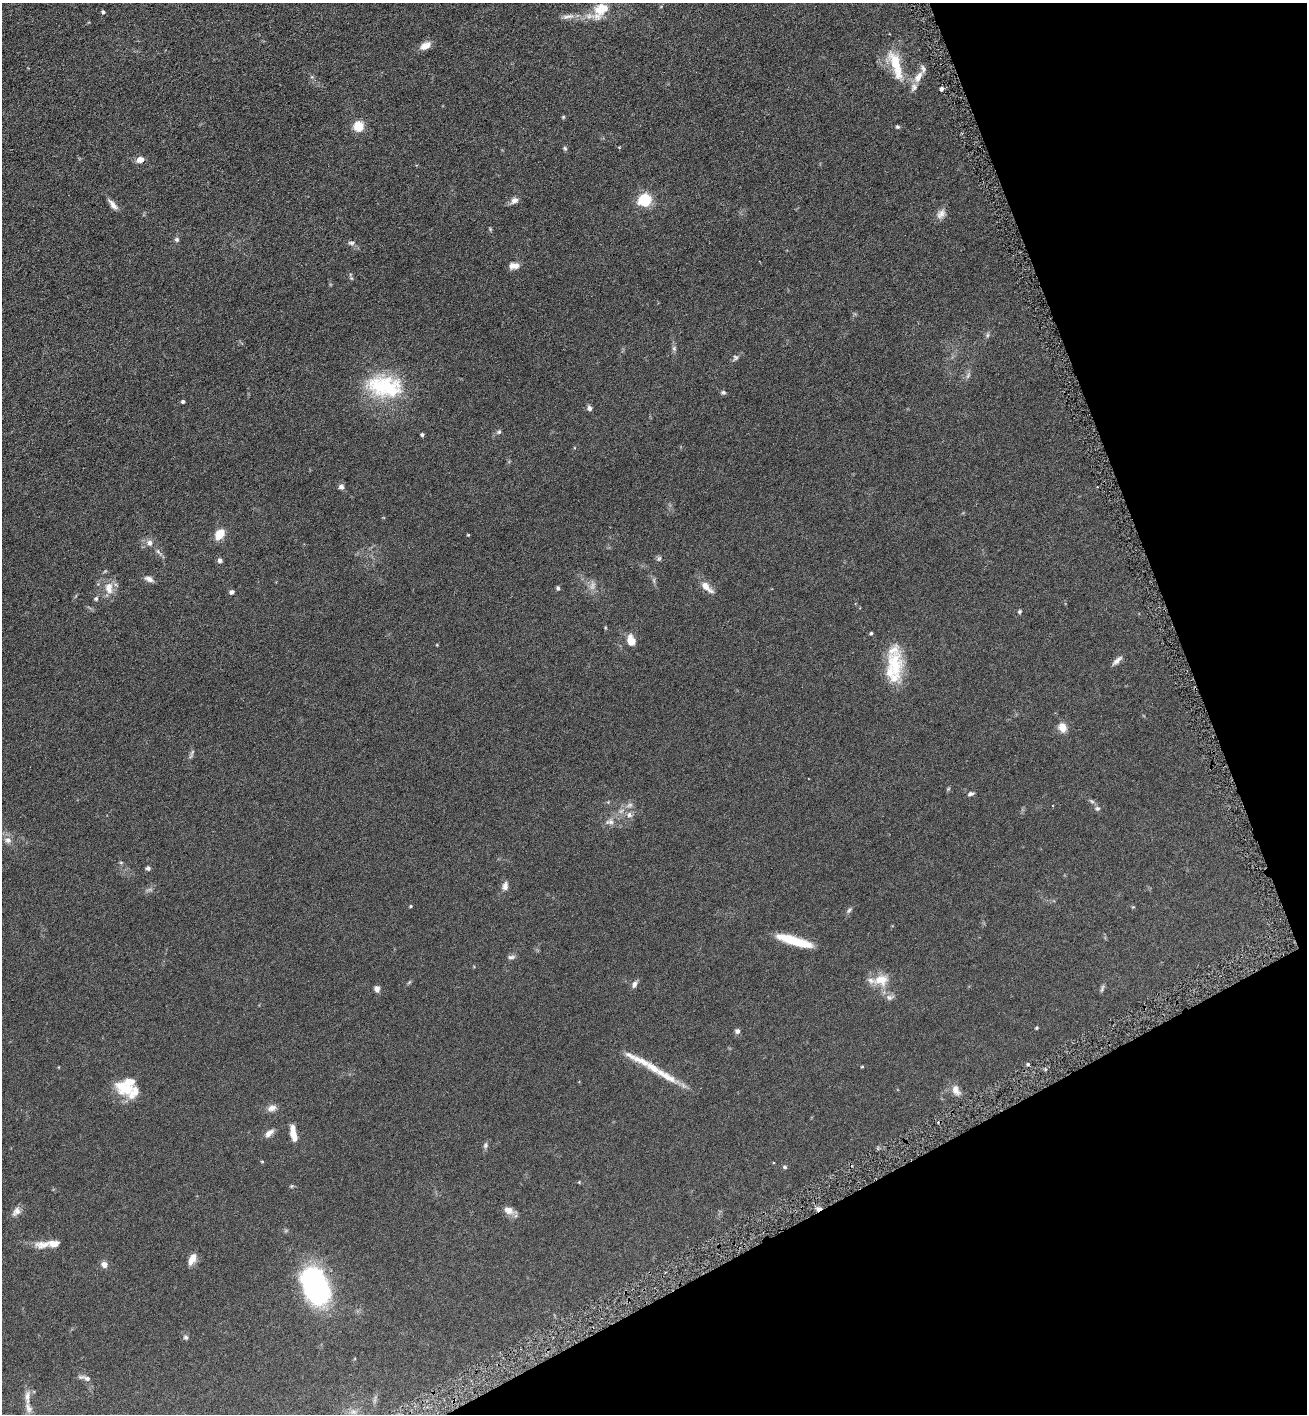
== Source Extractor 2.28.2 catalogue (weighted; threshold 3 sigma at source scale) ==
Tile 12 of 4 x 4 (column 4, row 3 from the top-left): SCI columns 4063-5367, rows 1425-2836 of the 5654 x 5672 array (HDU 1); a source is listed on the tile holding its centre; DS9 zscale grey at full resolution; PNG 1309 x 1416 px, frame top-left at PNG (2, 3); no overlay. Shown black and unused: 21% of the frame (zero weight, under 3 of 6 exposures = <1% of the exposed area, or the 3 px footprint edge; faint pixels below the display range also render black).
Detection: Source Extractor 2.28.2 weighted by HDU 2 'WHT'; one run over the whole footprint, this tile lists its part. Background 0.0619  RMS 0.0058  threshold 0.0239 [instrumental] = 3 sigma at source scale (4.09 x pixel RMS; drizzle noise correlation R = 1.36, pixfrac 0.8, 0.05/0.05 arcsec/px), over >= 5 px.
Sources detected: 119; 5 too faint to see at this stretch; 1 cosmic-ray / hot-pixel residue — not listed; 13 inside a brighter listed object's ellipse — not listed separately; the other 100 listed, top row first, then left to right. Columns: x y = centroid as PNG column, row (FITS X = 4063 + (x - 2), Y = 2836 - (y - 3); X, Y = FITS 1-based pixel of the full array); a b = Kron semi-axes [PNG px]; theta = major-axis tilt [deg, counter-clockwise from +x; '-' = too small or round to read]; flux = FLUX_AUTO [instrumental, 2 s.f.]
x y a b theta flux
600 10 29 15 39 14
103 12 5 4 - 0.91
568 16 21 6 9 3.4
425 46 13 7 27 4.8
895 65 45 14 -70 17
918 77 17 8 57 4.8
941 89 5 5 - 1.4
563 117 5 5 - 0.58
359 126 5 5 - 32
897 127 5 4 - 0.8
619 147 4 3 - 0.45
565 148 6 5 - 0.8
140 160 8 6 13 4.1
514 200 9 7 30 2.8
645 200 6 5 - 78
113 205 16 6 -50 3
941 214 14 10 57 3.2
490 229 6 4 -72 0.56
177 239 6 6 - 1.1
351 243 10 5 1 1.4
514 266 12 7 4 3.8
351 278 5 4 - 0.6
987 335 6 5 - 0.98
674 348 9 5 -64 1.2
735 358 8 7 - 1.4
384 386 50 30 -9 39
723 392 7 5 -9 1
183 401 4 3 - 1.1
589 408 7 6 - 1.8
499 432 7 5 40 1
422 435 4 3 - 1.1
341 487 8 7 - 1.6
220 534 14 9 55 7
468 535 3 3 - 0.46
149 543 9 7 -86 2.5
159 552 14 4 -39 1.4
659 558 8 6 57 1.1
220 560 6 6 - 1.6
149 579 12 6 -26 2.5
654 580 9 4 -82 1.1
706 587 17 7 -43 5.6
109 588 16 11 -87 6.4
558 588 6 4 -73 0.94
232 592 6 5 - 1.3
96 599 6 5 - 1.1
1020 611 5 5 - 0.78
605 628 5 3 - 0.46
871 633 4 3 - 0.67
631 641 11 8 -75 6.3
437 645 4 3 - 0.36
1117 661 16 5 44 2.3
895 665 39 20 -80 20
1062 727 11 9 -66 5.1
948 789 6 4 45 0.61
971 794 8 5 20 1.4
1092 801 9 4 -27 1.1
1097 808 7 6 - 1.3
621 811 11 6 22 2.4
629 815 8 7 - 2.1
610 822 14 9 6 3.4
8 840 11 9 -25 2.9
121 862 6 4 -1 0.59
148 868 5 4 - 1.3
505 886 12 8 72 2.5
410 906 4 3 - 0.54
1133 907 4 4 - 0.48
849 910 10 5 50 1.2
794 941 39 8 -17 19
511 957 11 5 7 1.4
881 980 20 14 6 9.8
409 982 7 4 53 0.69
634 984 9 6 67 2.1
377 989 8 6 -69 2
1102 989 11 4 74 1.1
890 997 12 7 17 2
1037 1028 4 4 - 0.51
737 1031 6 6 - 1.6
1028 1064 4 3 - 0.83
862 1067 3 3 - 0.52
666 1076 42 9 -30 11
127 1089 26 13 17 9.7
956 1090 14 9 -65 4.1
272 1108 12 8 16 3
269 1133 13 7 42 3
294 1135 17 8 -72 4.8
485 1145 8 6 75 1.3
262 1161 4 4 - 0.45
785 1167 6 4 -17 0.76
579 1182 4 4 - 0.41
292 1186 5 5 - 0.64
509 1210 16 8 -19 3.7
16 1211 14 8 56 2.9
43 1245 23 11 0 5.9
192 1259 14 7 63 4.9
104 1264 7 6 - 3.1
315 1287 29 17 -69 160
186 1337 7 6 - 1.2
87 1378 10 6 -21 2.2
27 1397 20 7 89 4.1
353 1412 9 7 14 2.4